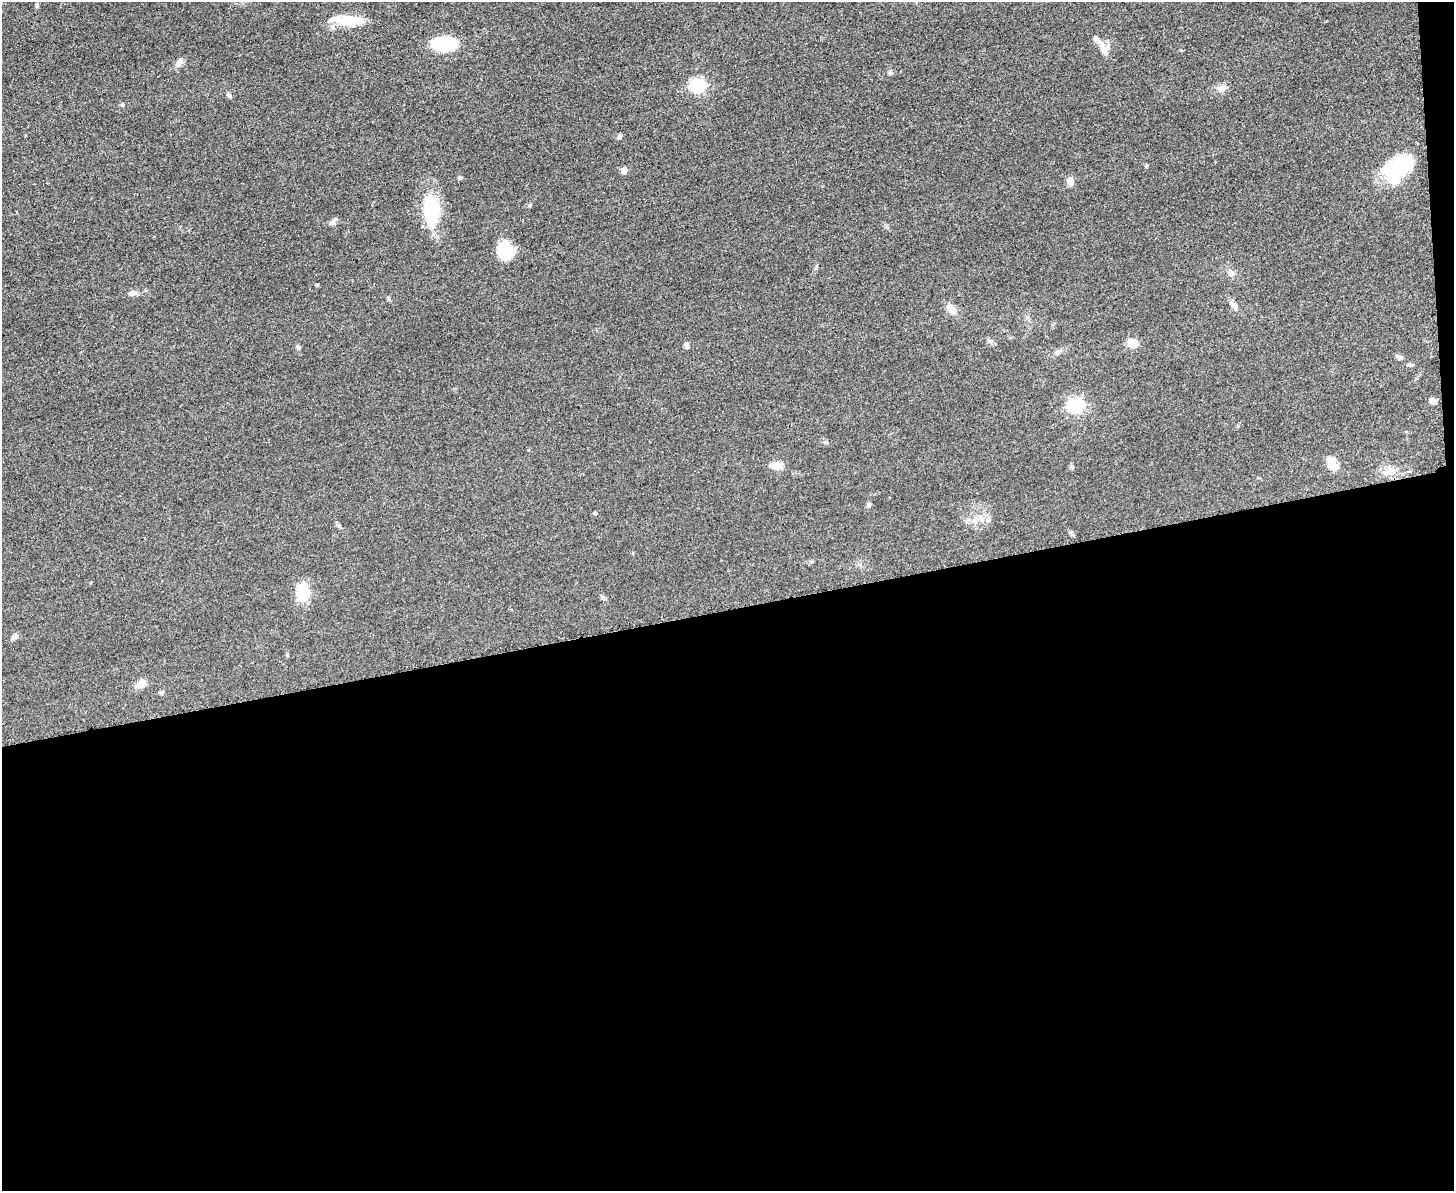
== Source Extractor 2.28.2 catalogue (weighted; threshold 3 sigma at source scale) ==
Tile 12 of 3 x 4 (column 3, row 4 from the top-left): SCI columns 3045-4496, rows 6-1194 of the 4748 x 4767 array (HDU 1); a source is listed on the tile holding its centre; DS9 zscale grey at full resolution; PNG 1456 x 1193 px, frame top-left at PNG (2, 2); no overlay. Shown black and unused: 49% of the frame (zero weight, under 3 of 5 exposures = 1% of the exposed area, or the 3 px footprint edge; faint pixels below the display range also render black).
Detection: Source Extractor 2.28.2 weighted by HDU 2 'WHT'; one run over the whole footprint, this tile lists its part. Background 0.0464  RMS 0.0055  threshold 0.0249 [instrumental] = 3 sigma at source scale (4.5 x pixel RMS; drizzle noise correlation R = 1.50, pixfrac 1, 0.05/0.05 arcsec/px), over >= 5 px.
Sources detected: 44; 2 inside a brighter object's white glare — not listed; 2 inside a brighter listed object's ellipse — not listed separately; the other 40 listed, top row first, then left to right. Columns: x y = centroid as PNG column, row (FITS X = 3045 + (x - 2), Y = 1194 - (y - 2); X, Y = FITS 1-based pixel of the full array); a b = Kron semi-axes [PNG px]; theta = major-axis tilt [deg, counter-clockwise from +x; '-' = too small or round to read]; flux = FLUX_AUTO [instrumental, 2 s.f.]
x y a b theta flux
37 5 6 4 89 0.94
347 21 31 11 -3 17
444 44 23 13 1 30
1104 47 23 11 -62 6
179 61 11 7 72 2.1
890 73 7 5 67 0.98
698 86 7 6 - 110
1222 88 14 8 19 3.4
229 95 9 4 -42 1.1
122 105 6 4 74 0.82
619 137 7 5 38 1.2
1147 165 5 3 - 0.56
1398 167 34 19 32 44
624 170 5 5 - 5.9
1070 181 9 7 -74 3.7
431 209 39 20 -85 27
332 222 9 7 32 1.9
505 250 18 15 81 17
1231 273 10 8 -40 2.3
133 293 11 7 5 2.3
1234 305 14 6 -46 2.6
950 307 12 10 79 3.5
1133 343 10 8 -15 7.2
686 345 8 6 -75 1.6
298 347 6 5 - 0.95
1058 352 8 6 29 1.5
1399 357 8 5 -20 1.8
1410 365 7 5 0 1.1
1433 401 7 5 -23 3.5
1075 406 7 6 - 130
776 466 13 8 -6 6.7
1332 466 15 12 -27 6
1391 470 13 8 16 3.8
869 505 7 5 89 1
595 513 4 4 - 0.59
304 594 24 13 -86 13
603 597 8 4 -54 1
15 636 9 6 16 1.7
141 684 13 9 34 4.5
161 692 8 4 36 0.89
Unlisted compact peaks at least as high as the median listed source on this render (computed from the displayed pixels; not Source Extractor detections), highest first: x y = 460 178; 317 285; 529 205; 389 299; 825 442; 1072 467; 989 341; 1070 532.